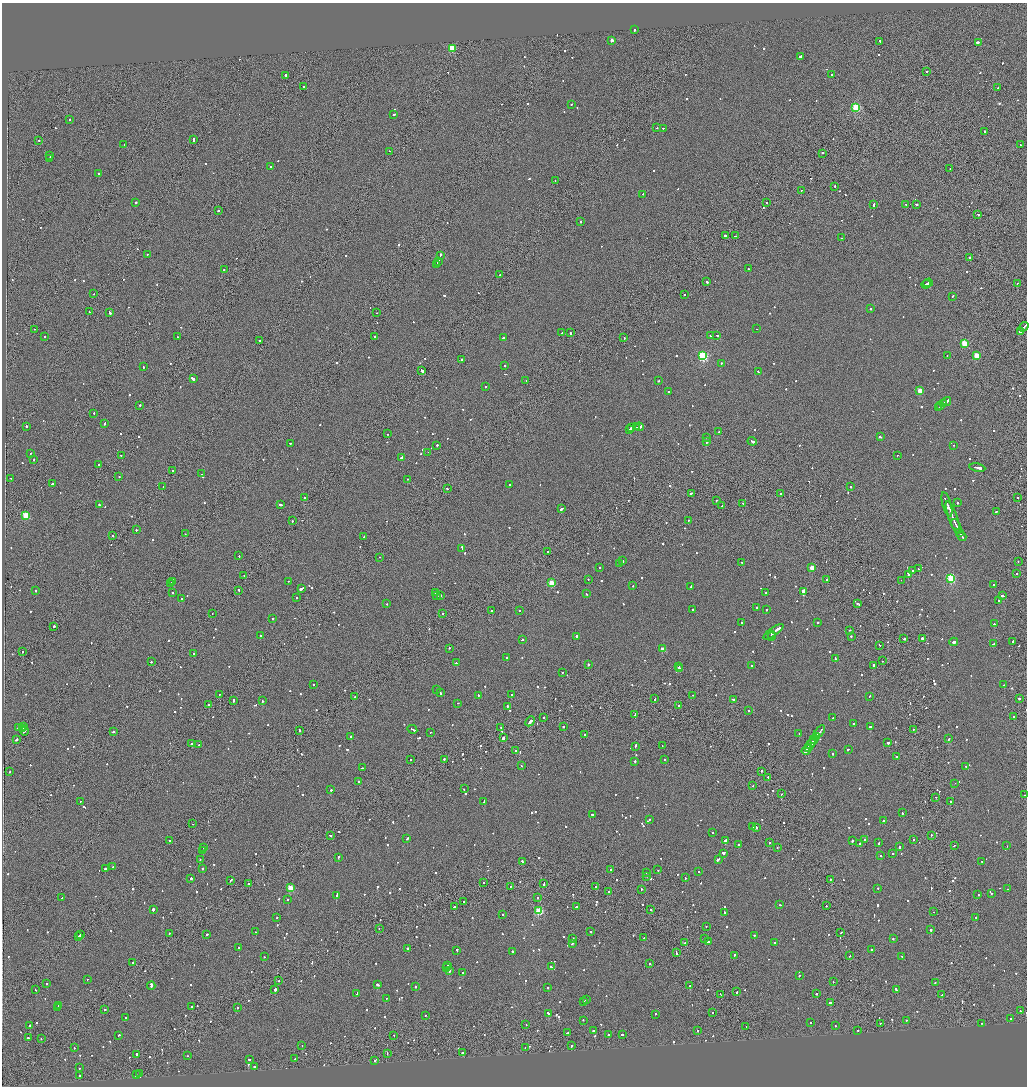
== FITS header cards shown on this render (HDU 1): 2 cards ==
NAXIS1  =                 2050
NAXIS2  =                 2168

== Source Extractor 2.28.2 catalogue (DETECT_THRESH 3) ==
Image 2050 x 2168 px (HDU 1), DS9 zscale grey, zoomed out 1/2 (1 PNG px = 2 x 2 image px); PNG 1029 x 1088 px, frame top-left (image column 2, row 2167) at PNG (2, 3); each listed source drawn as its Kron ellipse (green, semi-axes under 4 px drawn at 4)
Background -0.0848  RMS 0.067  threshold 0.201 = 3 sigma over >= 5 px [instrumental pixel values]
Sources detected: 1151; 43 cannot appear on this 1/2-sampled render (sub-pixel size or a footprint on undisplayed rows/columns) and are neither listed nor drawn; of the other 1108, the 500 brightest by FLUX_AUTO listed and drawn (608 fainter detections omitted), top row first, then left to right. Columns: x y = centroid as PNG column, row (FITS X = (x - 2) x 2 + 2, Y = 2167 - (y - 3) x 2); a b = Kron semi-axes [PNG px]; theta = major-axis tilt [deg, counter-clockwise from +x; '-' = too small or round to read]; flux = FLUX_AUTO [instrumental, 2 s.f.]
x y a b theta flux
634 30 3 2 - 150
612 40 2 2 - 87
880 41 2 2 - 110
978 42 3 2 - 290
452 48 4 3 - 750
800 56 3 2 - 400
926 71 2 2 - 140
286 75 3 2 - 200
831 75 2 1 - 78
304 87 2 1 - 160
998 87 2 2 - 130
571 104 2 2 - 140
856 107 3 3 - 1200
394 114 2 2 - 330
70 120 2 2 - 120
657 128 2 1 - 150
663 128 2 1 - 130
985 131 2 2 - 580
193 139 3 2 - 380
39 140 2 1 - 340
124 144 2 2 - 87
1021 145 2 2 - 97
389 151 2 1 - 110
823 153 2 1 - 290
50 156 3 1 - 120
49 158 3 2 - 140
271 167 2 2 - 2800
950 169 2 1 - 90
99 173 2 2 - 140
555 181 2 1 - 77
835 186 2 1 - 250
802 191 2 1 - 110
643 194 2 2 - 100
136 202 2 2 - 200
766 202 2 2 - 110
874 204 3 2 - 140
906 204 2 2 - 81
916 204 3 2 - 170
218 211 2 2 - 80
978 214 2 1 - 230
580 221 2 2 - 160
725 235 3 2 - 250
736 236 3 1 - 170
841 238 2 2 - 150
147 254 2 2 - 110
440 255 3 2 - 260
969 257 2 2 - 200
438 262 4 2 - 530
437 265 3 2 - 220
748 269 2 2 - 180
224 270 2 2 - 160
500 275 2 2 - 80
707 281 3 2 - 160
928 283 5 2 - 250
1017 283 2 1 - 94
926 284 5 1 - 360
94 294 2 1 - 93
684 295 2 2 - 220
953 296 2 2 - 140
870 309 2 2 - 90
89 312 2 1 - 110
110 312 3 2 - 220
376 313 2 1 - 77
1024 327 5 1 - 620
34 329 2 1 - 110
756 329 2 2 - 120
1021 332 4 2 - 780
562 333 2 2 - 96
570 333 2 2 - 140
711 335 2 2 - 220
717 335 3 2 - 110
45 336 2 2 - 120
177 337 2 2 - 100
375 337 2 2 - 530
503 338 2 2 - 120
624 338 2 1 - 110
259 341 2 2 - 150
964 343 3 3 - 400
947 355 2 1 - 250
976 355 3 2 - 310
703 356 4 3 - 1700
462 359 2 2 - 130
721 363 2 2 - 110
505 366 2 2 - 80
143 367 2 2 - 110
422 370 3 2 - 840
758 371 2 2 - 120
193 379 3 2 - 690
526 380 2 2 - 120
658 381 2 2 - 130
485 386 2 2 - 96
920 391 3 3 - 330
669 392 2 2 - 85
946 401 5 2 - 610
943 404 3 2 - 600
140 405 2 2 - 110
941 406 3 1 - 310
939 408 3 2 - 140
94 413 2 2 - 170
104 423 3 2 - 140
26 426 2 2 - 140
631 427 2 1 - 92
637 427 3 1 - 630
639 427 4 2 - 890
630 429 2 1 - 380
719 431 2 2 - 180
387 434 2 1 - 110
707 437 2 1 - 120
880 437 3 2 - 170
706 441 3 2 - 390
752 441 4 2 - 290
290 443 2 1 - 110
437 445 2 2 - 140
953 445 2 1 - 180
428 452 2 1 - 230
30 453 2 2 - 85
897 455 2 2 - 110
121 456 2 2 - 100
401 457 3 1 - 440
33 460 2 2 - 140
99 465 3 2 - 200
977 467 8 2 -10 440
172 471 2 1 - 240
201 474 2 2 - 80
119 477 2 2 - 82
11 478 2 2 - 110
407 479 2 1 - 170
52 484 2 2 - 100
509 485 2 2 - 92
163 486 2 1 - 260
851 487 2 1 - 310
447 489 2 2 - 90
691 493 2 2 - 150
781 494 2 2 - 200
304 498 2 2 - 240
1018 498 2 1 - 89
716 500 2 2 - 110
742 503 2 1 - 100
957 503 2 2 - 170
947 504 12 4 -75 1400
99 505 3 2 - 180
280 505 2 2 - 390
722 506 2 2 - 99
562 509 4 2 - 220
996 511 2 2 - 150
26 515 3 3 - 640
953 517 17 2 -70 980
688 520 2 2 - 270
292 521 2 2 - 80
957 526 8 1 -65 730
136 530 2 2 - 81
960 532 3 1 - 320
185 534 2 2 - 94
113 535 2 2 - 270
962 536 5 2 - 360
364 537 2 2 - 92
462 548 3 2 - 250
547 551 2 2 - 88
239 556 2 2 - 110
379 557 2 1 - 81
623 561 3 2 - 200
1018 561 2 2 - 120
741 562 2 2 - 85
619 564 2 2 - 110
812 567 3 2 - 200
599 568 2 2 - 120
919 569 3 2 - 180
913 571 2 2 - 480
1017 573 2 2 - 79
908 575 2 2 - 710
244 576 2 2 - 140
951 578 3 3 - 1300
588 579 2 2 - 100
826 579 2 2 - 84
901 580 2 1 - 97
173 581 4 2 - 350
288 581 2 1 - 160
171 583 2 2 - 170
552 583 3 3 - 580
994 585 2 2 - 110
633 586 2 2 - 120
691 586 2 2 - 98
301 589 4 2 - 340
36 590 2 2 - 190
239 590 2 2 - 170
803 591 3 2 - 4800
172 592 2 1 - 220
436 592 2 2 - 110
766 593 2 2 - 81
586 594 2 2 - 95
437 595 2 2 - 93
441 595 2 2 - 100
1003 596 3 2 - 210
296 597 2 2 - 79
182 599 2 2 - 120
999 600 2 2 - 89
387 604 2 2 - 130
857 604 2 2 - 140
757 607 2 2 - 100
693 609 2 2 - 97
491 610 2 1 - 96
520 610 2 2 - 82
766 610 2 2 - 100
212 613 2 1 - 89
443 614 2 2 - 100
273 619 2 2 - 190
741 623 2 2 - 120
818 623 2 2 - 100
994 624 2 2 - 500
54 626 2 2 - 620
850 630 2 2 - 77
773 632 12 2 35 1100
771 635 2 1 - 160
260 636 2 2 - 150
576 636 2 2 - 260
771 636 2 2 - 140
851 636 2 2 - 550
904 639 2 2 - 350
922 639 3 2 - 130
522 640 2 2 - 100
1013 641 2 2 - 110
953 642 4 2 - 810
993 644 3 2 - 88
880 645 2 1 - 400
449 648 2 2 - 150
662 649 2 2 - 210
22 651 2 2 - 81
194 653 2 2 - 170
507 657 2 2 - 89
835 659 3 2 - 200
882 661 2 1 - 80
151 662 2 2 - 93
456 663 2 2 - 130
588 664 2 2 - 160
874 665 2 2 - 950
751 666 2 2 - 95
679 667 2 1 - 300
680 668 2 2 - 420
562 672 2 2 - 140
313 684 2 2 - 100
1004 685 2 1 - 360
436 690 2 2 - 96
441 693 2 2 - 430
220 694 2 2 - 93
511 694 2 2 - 84
693 695 2 1 - 98
478 696 3 2 - 170
869 696 2 2 - 190
354 697 2 1 - 350
1019 698 2 2 - 100
655 699 2 1 - 240
733 699 3 2 - 160
233 701 3 2 - 420
262 701 2 2 - 330
458 703 2 2 - 76
208 705 2 2 - 140
678 705 2 2 - 100
507 706 2 2 - 320
749 710 2 2 - 91
635 715 3 1 - 390
1014 716 2 2 - 140
544 717 2 2 - 150
833 718 3 2 - 89
530 721 5 2 - 410
854 724 2 2 - 660
23 726 2 2 - 320
501 727 2 1 - 150
563 727 2 2 - 180
870 727 3 2 - 610
19 728 2 2 - 1800
22 729 2 1 - 3700
412 729 5 2 - 660
914 729 2 1 - 260
299 730 2 2 - 100
24 731 4 1 - 79
113 732 2 2 - 94
430 732 2 2 - 200
820 732 7 2 54 530
799 733 2 2 - 77
585 735 2 2 - 160
351 736 2 2 - 310
816 736 4 2 - 400
503 738 2 2 - 2100
17 739 3 2 - 320
814 739 5 2 - 330
948 739 2 2 - 93
192 743 2 2 - 140
888 743 2 2 - 290
199 744 2 2 - 100
811 744 6 2 53 520
635 746 3 2 - 230
662 746 2 2 - 92
808 747 3 2 - 420
848 749 2 2 - 140
806 750 5 2 - 370
516 751 2 2 - 210
833 754 2 2 - 180
897 757 2 2 - 190
411 759 2 2 - 86
444 759 3 1 - 310
664 759 2 1 - 100
635 761 2 2 - 120
522 766 2 2 - 78
966 766 2 2 - 140
362 768 2 1 - 200
761 771 3 1 - 120
10 772 2 2 - 100
768 777 2 2 - 130
359 781 2 2 - 140
955 783 2 2 - 83
753 786 2 2 - 77
464 789 2 2 - 100
331 790 2 2 - 420
781 794 2 1 - 100
1024 795 2 1 - 140
935 797 2 1 - 110
80 801 2 2 - 84
950 801 2 2 - 87
484 802 3 2 - 560
902 813 2 2 - 110
592 814 2 2 - 300
649 820 2 2 - 110
883 821 2 2 - 110
193 824 2 1 - 76
753 826 2 1 - 280
756 827 3 2 - 170
713 832 2 2 - 150
330 835 3 2 - 160
931 835 2 2 - 81
407 838 3 2 - 150
865 839 2 2 - 100
914 839 2 2 - 98
726 840 2 2 - 120
852 840 2 2 - 1000
169 841 2 2 - 200
769 843 2 2 - 150
879 843 2 2 - 130
738 844 2 2 - 120
859 844 3 2 - 240
954 845 2 2 - 85
1007 846 2 2 - 95
203 847 2 2 - 89
899 847 2 2 - 230
777 848 2 2 - 94
202 851 2 2 - 250
723 853 3 2 - 220
892 854 2 2 - 95
881 855 2 1 - 220
338 857 2 2 - 200
718 859 4 2 - 250
200 860 2 2 - 91
522 861 2 2 - 120
982 862 2 2 - 150
113 867 2 2 - 82
105 868 2 2 - 730
202 869 2 2 - 220
611 870 2 2 - 490
658 870 2 2 - 89
698 872 2 2 - 290
647 873 2 2 - 83
646 876 2 2 - 120
191 878 2 2 - 210
685 878 2 2 - 130
831 879 3 2 - 120
230 881 2 1 - 79
484 883 2 2 - 89
248 884 2 1 - 200
544 884 3 2 - 290
510 886 2 1 - 320
595 886 2 2 - 190
290 887 3 3 - 420
878 888 2 2 - 110
642 889 2 2 - 100
1008 889 2 1 - 100
608 891 2 2 - 88
991 893 2 2 - 80
978 894 2 1 - 290
336 895 2 2 - 1400
538 897 2 2 - 200
62 898 2 1 - 150
287 900 2 2 - 79
464 902 2 2 - 170
780 905 2 2 - 110
826 905 2 1 - 110
454 907 2 2 - 130
576 907 3 2 - 440
153 909 2 2 - 730
651 909 2 1 - 200
539 911 3 3 - 920
933 912 2 1 - 80
725 913 2 2 - 130
503 914 2 2 - 240
277 917 2 2 - 100
976 917 2 2 - 76
706 927 2 1 - 96
379 928 2 2 - 260
930 930 2 2 - 1300
256 932 2 1 - 390
591 932 2 2 - 110
841 932 3 2 - 130
169 933 2 2 - 120
207 934 2 2 - 550
80 935 2 1 - 260
754 935 2 1 - 600
78 937 4 2 - 520
573 938 2 2 - 240
644 938 2 2 - 92
704 938 2 2 - 82
893 939 2 2 - 170
685 942 2 1 - 79
708 942 3 2 - 220
572 943 3 2 - 160
775 943 2 2 - 250
239 948 2 1 - 140
407 948 2 2 - 110
871 949 2 2 - 94
457 950 2 2 - 160
512 951 2 2 - 230
676 952 3 1 - 190
734 955 3 2 - 120
850 956 2 1 - 150
902 956 2 2 - 140
264 957 2 2 - 82
133 962 2 2 - 140
650 964 2 1 - 230
447 965 4 2 - 310
551 967 3 2 - 390
447 968 3 2 - 230
449 971 2 2 - 260
462 973 2 2 - 310
799 975 2 2 - 120
87 979 2 1 - 91
279 981 2 1 - 100
833 982 2 1 - 210
47 983 2 2 - 160
935 983 2 2 - 94
378 984 3 2 - 380
151 985 4 2 - 530
690 986 2 2 - 200
415 987 2 2 - 170
547 987 2 2 - 97
275 989 2 2 - 760
896 989 3 2 - 220
35 990 2 1 - 97
737 992 2 2 - 390
357 994 2 2 - 120
721 994 4 2 - 130
817 994 2 2 - 350
942 995 2 2 - 130
386 998 2 2 - 100
587 1000 2 2 - 250
584 1002 2 1 - 100
830 1002 2 2 - 680
58 1006 3 2 - 150
192 1006 2 2 - 180
57 1007 3 2 - 160
238 1008 2 2 - 130
105 1010 2 2 - 190
1020 1011 3 2 - 150
549 1013 3 2 - 170
713 1013 2 2 - 82
655 1014 2 2 - 81
426 1015 2 1 - 79
125 1017 2 2 - 170
1011 1019 2 2 - 89
583 1020 2 2 - 100
906 1020 2 2 - 97
811 1023 2 2 - 110
880 1023 2 2 - 110
982 1023 3 2 - 260
30 1025 2 2 - 410
526 1025 2 2 - 91
835 1026 2 2 - 98
746 1027 2 1 - 100
697 1030 2 2 - 110
858 1030 2 1 - 85
593 1031 3 2 - 140
567 1033 3 2 - 120
622 1034 2 2 - 150
119 1035 2 2 - 89
394 1035 2 1 - 110
608 1035 2 2 - 620
28 1038 2 2 - 99
41 1039 2 2 - 130
302 1046 2 2 - 460
571 1046 2 2 - 150
74 1048 2 2 - 89
525 1048 2 1 - 270
387 1053 2 1 - 98
463 1053 3 2 - 220
136 1054 2 2 - 1100
187 1056 2 2 - 86
249 1059 2 2 - 150
295 1059 2 2 - 100
375 1060 2 2 - 130
254 1067 2 2 - 120
80 1068 2 2 - 89
140 1074 2 1 - 120
136 1075 2 2 - 110
80 1076 2 2 - 77
At the frame edge (FLAGS 8, measured only in part): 2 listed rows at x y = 1024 327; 1024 795
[608 fainter detections neither listed nor drawn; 43 sub-pixel or undisplayed-footprint detections neither listed nor drawn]